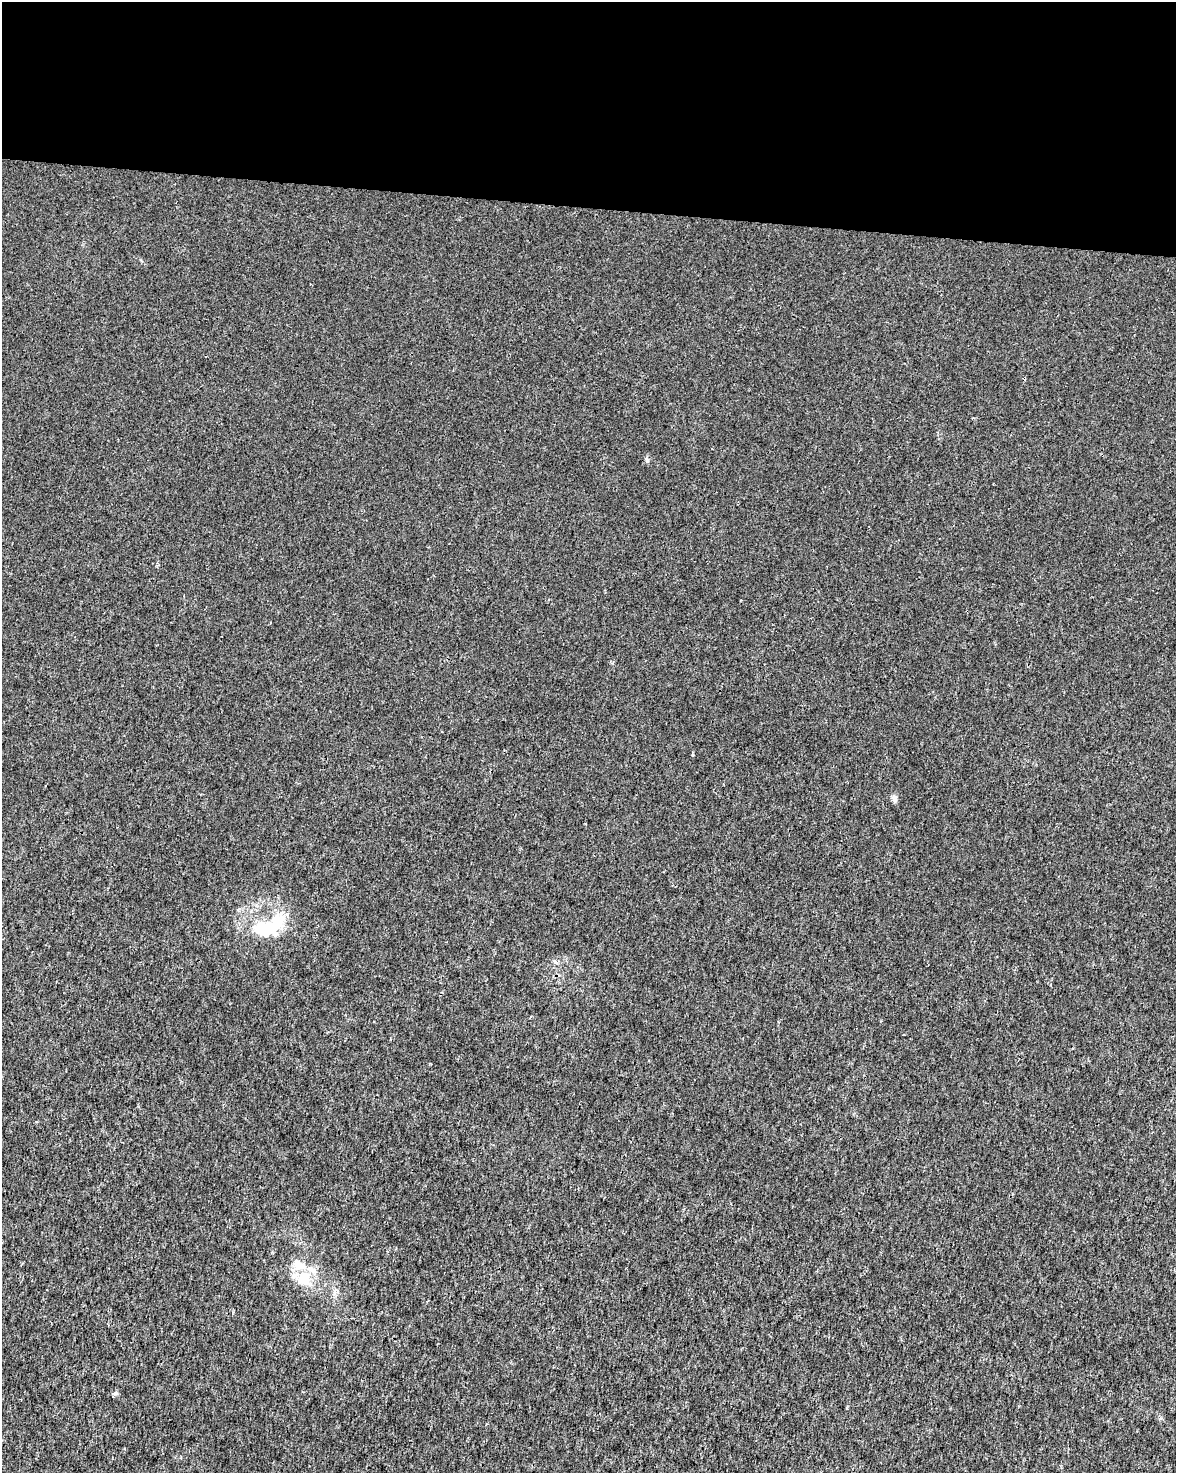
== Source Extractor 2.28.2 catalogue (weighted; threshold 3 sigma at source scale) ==
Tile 3 of 4 x 3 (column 3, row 1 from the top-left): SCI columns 2355-3528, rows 3226-4696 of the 4701 x 4924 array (HDU 1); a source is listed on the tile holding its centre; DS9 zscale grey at full resolution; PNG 1178 x 1475 px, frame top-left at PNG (2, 2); no overlay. Shown black and unused: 14% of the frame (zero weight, under 3 of 4 exposures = <1% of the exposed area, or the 3 px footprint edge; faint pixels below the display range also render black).
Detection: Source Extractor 2.28.2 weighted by HDU 2 'WHT'; one run over the whole footprint, this tile lists its part. Background 0.00157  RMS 0.0023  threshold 0.0101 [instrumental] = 3 sigma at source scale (4.5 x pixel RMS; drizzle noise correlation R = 1.50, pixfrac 1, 0.0396/0.0396 arcsec/px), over >= 5 px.
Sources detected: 8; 1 inside a brighter object's white glare — not listed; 2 inside a brighter listed object's ellipse — not listed separately; the other 5 listed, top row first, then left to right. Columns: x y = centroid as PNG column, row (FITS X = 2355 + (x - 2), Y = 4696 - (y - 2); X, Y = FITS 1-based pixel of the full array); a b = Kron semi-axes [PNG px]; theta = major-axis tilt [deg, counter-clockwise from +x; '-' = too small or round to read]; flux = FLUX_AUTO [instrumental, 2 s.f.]
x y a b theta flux
647 460 9 4 -72 0.4
895 799 9 6 -85 0.84
265 930 34 22 -7 9.9
303 1279 22 19 36 5.5
115 1393 7 5 42 0.42